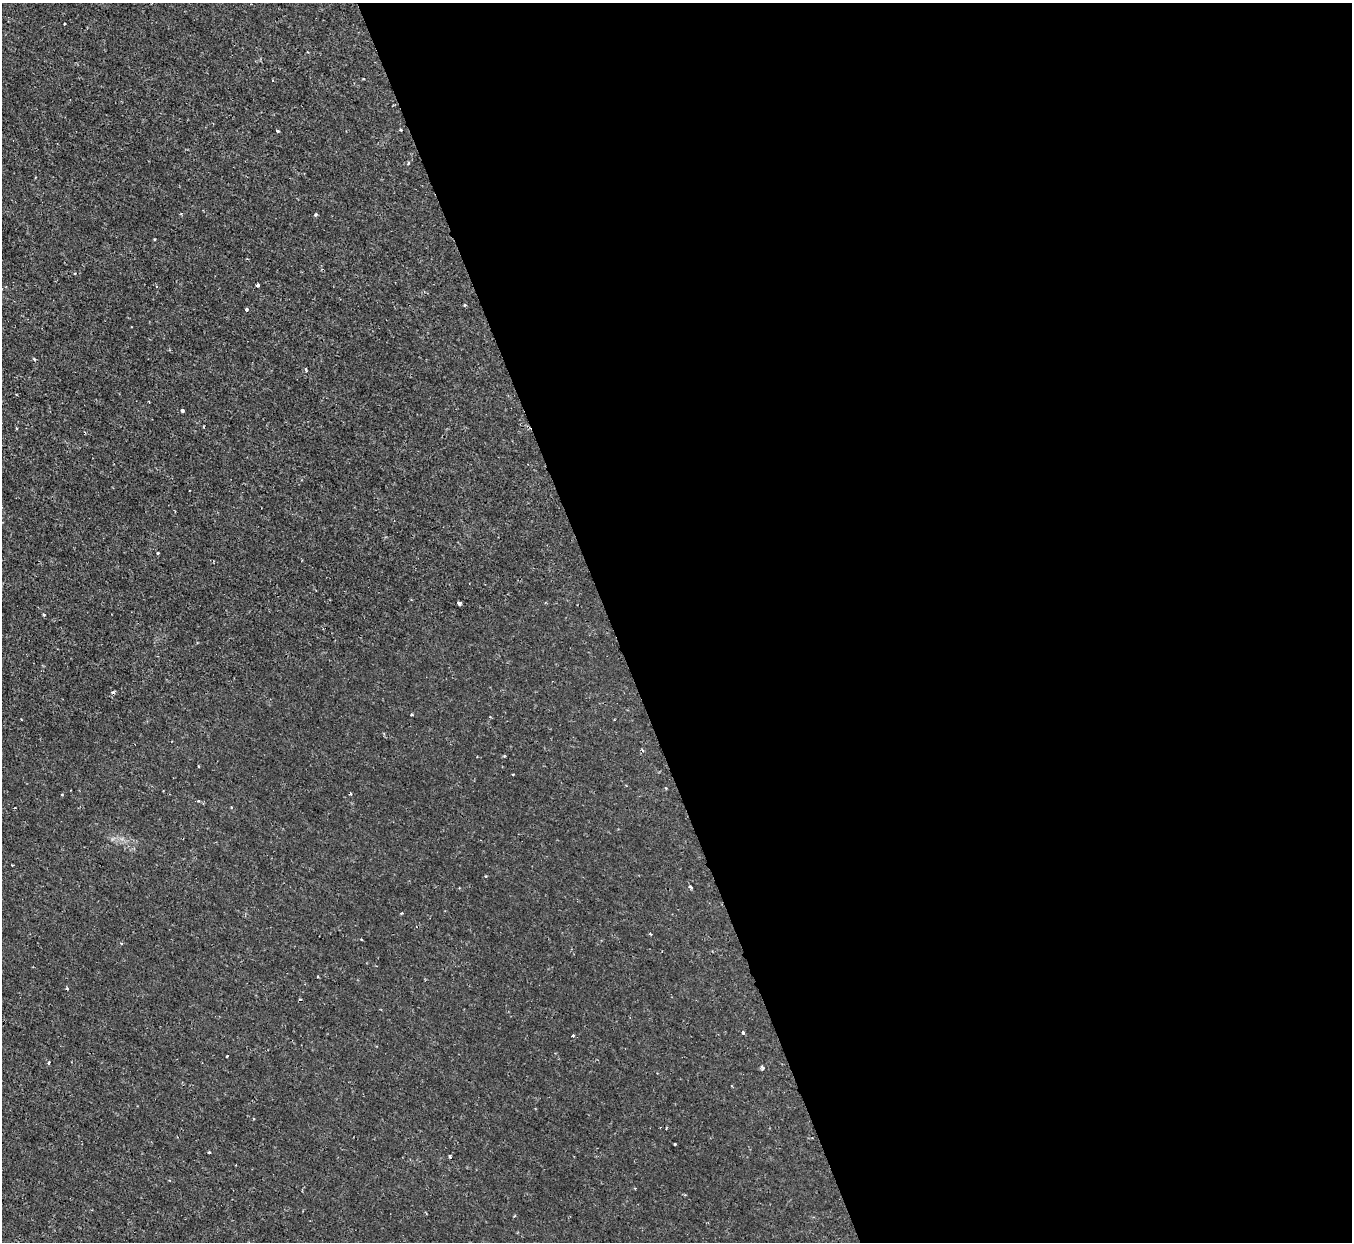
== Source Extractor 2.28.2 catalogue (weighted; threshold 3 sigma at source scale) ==
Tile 8 of 4 x 4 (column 4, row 2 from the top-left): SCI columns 4049-5398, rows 2631-3870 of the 5398 x 5387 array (HDU 1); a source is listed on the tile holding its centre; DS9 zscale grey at full resolution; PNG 1354 x 1244 px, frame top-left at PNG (2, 3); no overlay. Shown black and unused: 55% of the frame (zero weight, under 2 of 3 exposures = <1% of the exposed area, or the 3 px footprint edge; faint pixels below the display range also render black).
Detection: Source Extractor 2.28.2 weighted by HDU 2 'WHT'; one run over the whole footprint, this tile lists its part. Background 0.0019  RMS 0.0015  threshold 0.00653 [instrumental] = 3 sigma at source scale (4.5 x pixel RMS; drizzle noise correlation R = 1.50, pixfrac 1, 0.05/0.05 arcsec/px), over >= 5 px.
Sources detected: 32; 3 cosmic-ray / hot-pixel residue — not listed; the other 29 listed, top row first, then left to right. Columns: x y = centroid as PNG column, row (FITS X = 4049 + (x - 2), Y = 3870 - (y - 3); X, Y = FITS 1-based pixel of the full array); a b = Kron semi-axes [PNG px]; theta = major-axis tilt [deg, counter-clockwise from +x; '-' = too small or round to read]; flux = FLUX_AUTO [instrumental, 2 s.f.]
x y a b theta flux
64 23 3 2 - 0.13
400 130 3 3 - 0.18
277 131 4 3 - 0.17
316 215 5 3 - 0.18
258 285 3 3 - 0.39
464 305 4 3 - 0.16
246 309 3 3 - 0.28
34 359 4 3 - 0.17
182 410 3 3 - 0.31
158 553 3 2 - 0.15
459 603 4 3 - 0.25
43 615 3 3 - 0.19
411 715 3 3 - 0.33
504 756 4 3 - 0.13
198 766 3 2 - 0.11
513 774 3 2 - 0.12
198 801 3 3 - 0.2
691 887 5 3 - 0.19
401 913 3 3 - 0.12
121 943 3 3 - 0.16
318 976 3 2 - 0.098
743 1032 4 3 - 0.2
573 1035 3 3 - 0.28
227 1056 3 3 - 0.16
48 1063 4 3 - 0.2
763 1068 6 3 -59 0.2
675 1144 3 2 - 0.12
209 1152 4 3 - 0.12
450 1156 3 3 - 0.24